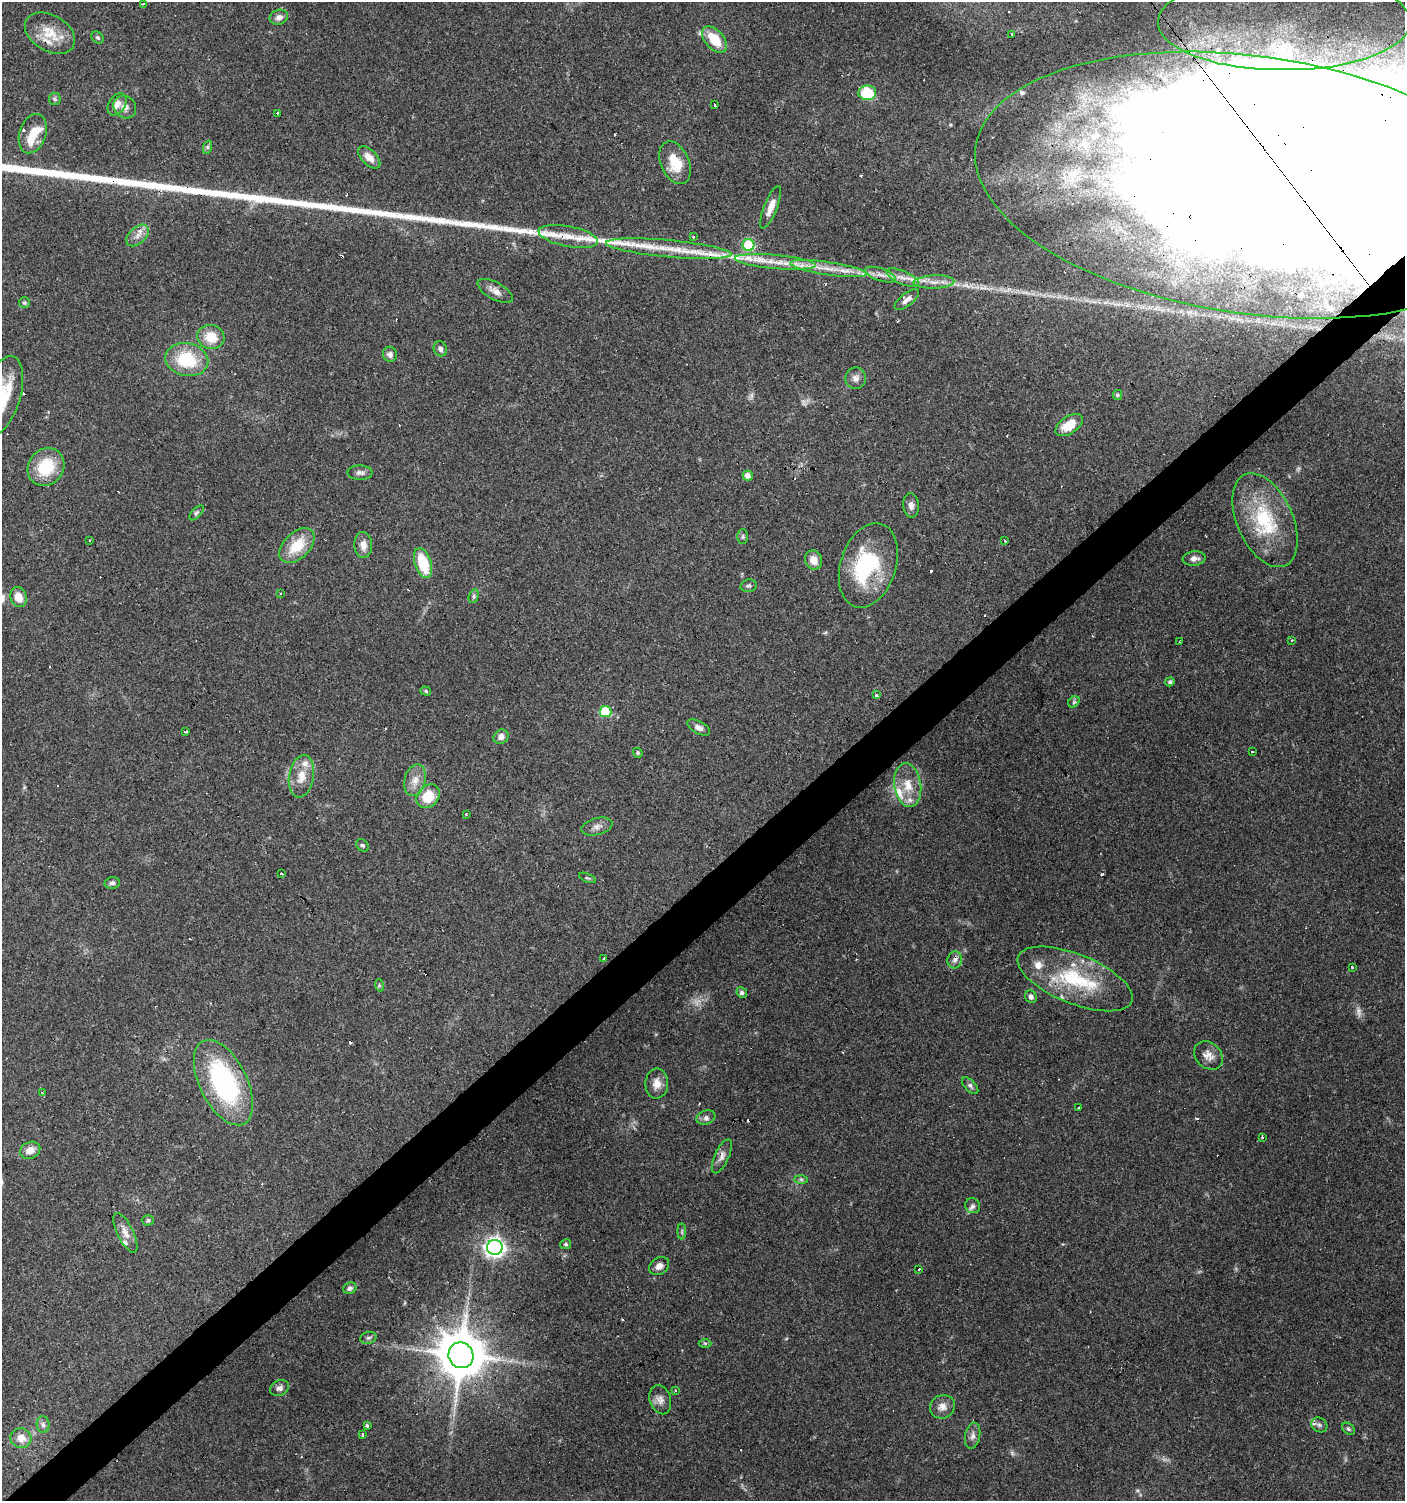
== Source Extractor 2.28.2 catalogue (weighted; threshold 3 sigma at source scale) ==
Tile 7 of 4 x 4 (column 3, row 2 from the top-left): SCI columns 2946-4348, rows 3001-4499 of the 5954 x 5998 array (HDU 1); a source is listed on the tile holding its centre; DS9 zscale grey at full resolution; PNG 1407 x 1503 px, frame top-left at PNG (2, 2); each listed source drawn as its Kron ellipse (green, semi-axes under 4 px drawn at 4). Shown black and unused: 4% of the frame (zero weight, under 3 of 4 exposures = <1% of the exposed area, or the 3 px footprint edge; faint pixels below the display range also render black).
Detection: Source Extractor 2.28.2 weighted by HDU 2 'WHT'; one run over the whole footprint, this tile lists its part. Background 0.0517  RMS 0.0052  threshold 0.0235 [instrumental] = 3 sigma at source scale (4.5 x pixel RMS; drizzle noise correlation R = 1.50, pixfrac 1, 0.0396/0.0396 arcsec/px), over >= 5 px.
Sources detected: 167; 3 too faint to see at this stretch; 2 inside a brighter object's white glare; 20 cosmic-ray / hot-pixel residue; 1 long thin detection or spike segment (spike, bleed or trail) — neither listed nor drawn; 19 inside a brighter listed object's ellipse — not listed separately; the other 122 listed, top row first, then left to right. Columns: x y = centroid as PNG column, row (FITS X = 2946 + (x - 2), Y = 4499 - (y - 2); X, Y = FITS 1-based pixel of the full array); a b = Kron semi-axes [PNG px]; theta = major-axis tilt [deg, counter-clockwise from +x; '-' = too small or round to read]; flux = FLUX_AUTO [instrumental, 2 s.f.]
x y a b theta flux
144 3 3 3 - 8.9
279 17 9 7 19 2.8
1284 22 126 48 0 810
50 33 27 18 -30 13
1012 35 4 3 - 2.3
97 37 7 5 -43 0.93
714 39 16 9 -48 14
867 93 9 7 -1 23
55 99 6 6 - 1
117 104 12 8 56 3.9
715 105 3 3 - 1.5
125 107 12 10 -45 3.2
277 113 3 3 - 5.4
33 134 20 13 71 8.8
208 147 7 4 71 0.95
369 157 14 7 -45 5.2
675 163 22 14 -66 13
1252 185 279 129 -8 55000
771 207 23 6 68 5.7
137 235 13 8 43 3.8
568 236 30 10 -11 11
694 236 3 3 - 1.8
748 245 6 6 - 34
669 249 63 8 -5 21
775 262 41 7 -5 12
828 269 39 6 -8 11
880 275 16 6 -19 3.7
903 278 17 6 -23 4.4
934 282 20 6 2 5.1
495 291 19 8 -29 4
907 300 15 6 39 3.3
24 303 5 5 - 0.87
211 337 14 12 -17 10
440 349 8 6 -67 1.9
390 354 7 7 - 2.1
187 360 22 16 -11 26
856 378 11 10 - 2.9
1117 395 5 5 - 0.96
2 396 41 18 73 24
1069 425 15 8 34 11
46 467 20 17 51 20
360 473 13 7 -1 2.1
748 476 5 5 - 3.1
911 505 12 7 -85 3
196 513 9 5 47 1.1
1265 520 50 28 -66 39
743 536 7 5 90 1
90 540 3 3 - 1.2
1005 541 3 2 - 0.98
363 545 13 9 -87 4.1
297 546 21 13 45 16
1194 559 11 7 7 2.9
813 560 10 8 -69 5.5
423 563 15 8 -72 20
868 565 43 27 72 46
749 586 8 6 11 1.2
281 593 3 2 - 0.42
474 596 7 5 73 0.99
18 597 10 8 -73 6.6
1292 640 3 3 - 0.55
1180 641 3 2 - 0.41
1170 682 4 4 - 0.89
426 691 5 4 - 0.82
876 695 4 3 - 2.5
1074 702 6 5 - 0.91
606 711 6 5 - 29
699 728 12 6 -29 2.6
186 731 3 3 - 0.86
501 737 8 7 - 3.2
1252 752 3 3 - 1.3
638 753 5 4 - 0.9
301 776 21 12 80 8.5
415 780 16 10 75 5.6
908 785 22 13 -82 11
428 796 13 10 48 14
466 814 3 3 - 0.53
597 827 16 8 15 3.2
362 845 7 5 -41 1.1
282 874 3 3 - 0.71
587 878 9 3 -21 0.8
112 883 7 6 - 1.5
604 959 4 3 - 2.2
955 960 8 7 - 2.4
1352 967 3 3 - 1.6
1075 979 61 24 -22 44
379 985 6 4 -73 0.82
742 993 5 5 - 1.3
1031 997 6 5 - 2
1208 1055 16 12 -45 4.6
223 1083 46 23 -63 80
657 1083 15 11 89 5.2
970 1086 10 5 -46 1.5
42 1093 3 3 - 1.2
1079 1108 4 3 - 2
706 1117 10 6 18 1.9
1262 1137 4 2 - 0.45
30 1150 10 8 25 4.5
722 1156 18 7 65 3.1
801 1179 7 4 -1 0.94
973 1206 8 7 - 1.8
148 1220 5 5 - 0.83
682 1232 8 4 90 0.89
125 1233 22 8 -64 4.5
566 1244 5 5 - 0.87
495 1247 8 7 - 290
659 1266 11 8 34 3.4
918 1269 3 3 - 2.1
350 1288 7 5 30 1.6
368 1338 8 6 15 1.3
705 1343 6 4 -1 0.72
461 1355 13 12 - 2400
279 1388 10 7 26 2.3
675 1391 3 2 - 0.44
660 1400 15 10 -73 3.5
942 1407 13 11 28 4.2
43 1425 8 6 -87 1.7
367 1425 3 3 - 1.3
1319 1425 8 7 - 1.7
1348 1429 7 5 -40 1.1
363 1435 3 3 - 2.6
973 1436 13 7 80 2.8
21 1438 10 10 - 5.9
Overlapping masked pixels (flux is a lower limit): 7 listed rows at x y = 1284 22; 1252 185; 568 236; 868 565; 1075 979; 722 1156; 461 1355
Isophote crosses this tile's border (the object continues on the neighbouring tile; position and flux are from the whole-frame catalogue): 3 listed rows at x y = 1284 22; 1252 185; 2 396